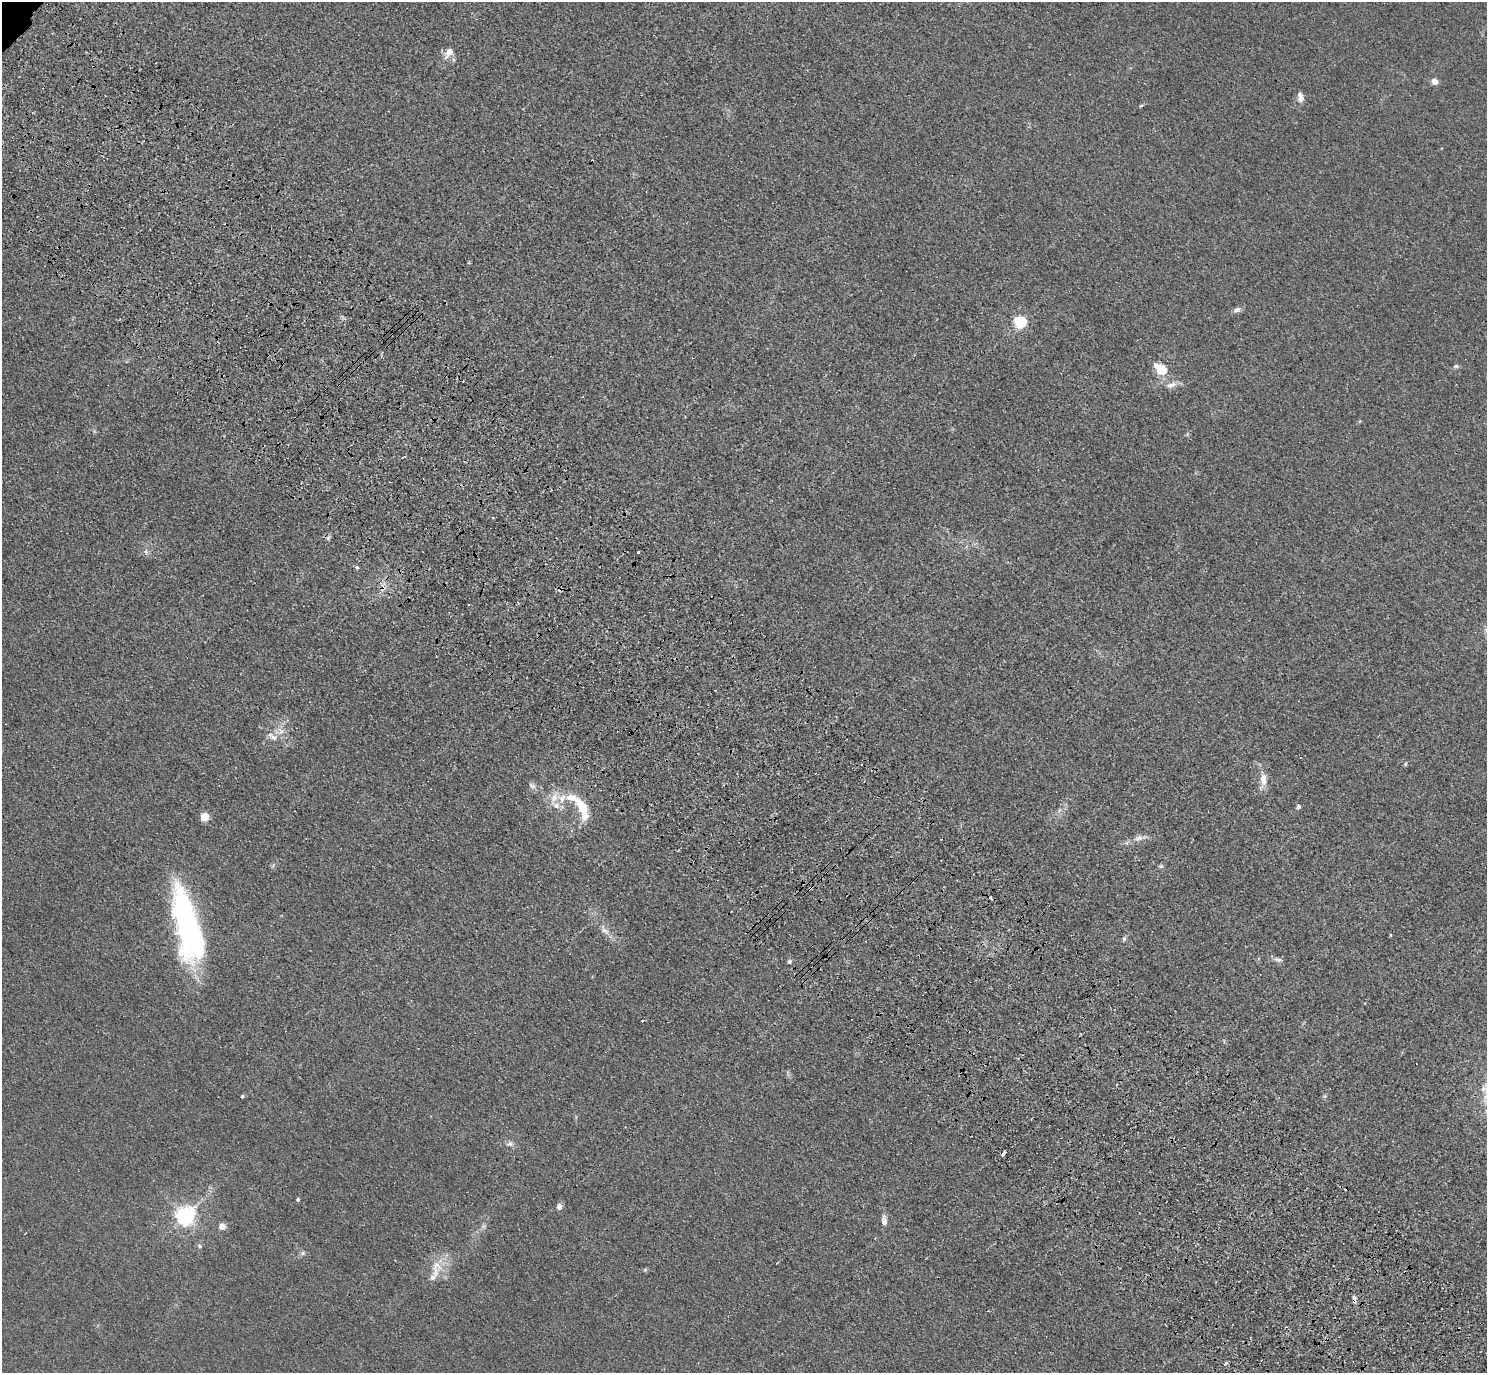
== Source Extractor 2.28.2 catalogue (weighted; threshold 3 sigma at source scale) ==
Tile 6 of 4 x 4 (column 2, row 2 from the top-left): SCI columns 1576-3060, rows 3130-4500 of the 6120 x 6120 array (HDU 1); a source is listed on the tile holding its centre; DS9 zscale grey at full resolution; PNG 1489 x 1375 px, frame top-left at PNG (2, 2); no overlay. Shown black and unused: <1% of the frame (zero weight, under 3 of 4 exposures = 6% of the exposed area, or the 3 px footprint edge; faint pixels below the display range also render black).
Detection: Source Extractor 2.28.2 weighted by HDU 2 'WHT'; one run over the whole footprint, this tile lists its part. Background 0.0132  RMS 0.0053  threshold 0.024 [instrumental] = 3 sigma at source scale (4.5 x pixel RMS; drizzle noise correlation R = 1.50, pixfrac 1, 0.05/0.05 arcsec/px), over >= 5 px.
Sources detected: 58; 1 inside a brighter object's white glare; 2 cosmic-ray / hot-pixel residue — not listed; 7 inside a brighter listed object's ellipse — not listed separately; the other 48 listed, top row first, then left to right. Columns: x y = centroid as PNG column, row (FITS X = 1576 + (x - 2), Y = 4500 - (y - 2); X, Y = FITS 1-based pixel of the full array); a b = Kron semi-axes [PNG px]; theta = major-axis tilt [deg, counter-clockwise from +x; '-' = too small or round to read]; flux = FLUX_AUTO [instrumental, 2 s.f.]
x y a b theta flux
449 52 14 9 58 4.6
1435 81 6 6 - 4
1301 98 10 8 65 3
1141 106 5 4 - 0.69
1237 310 9 7 14 2
1020 322 6 6 - 60
1456 366 6 5 - 1.1
1161 369 14 9 -37 12
1171 385 15 7 23 3.4
493 518 3 2 - 1.1
146 552 7 4 -71 1.1
638 552 3 2 - 0.79
357 567 4 3 - 1.4
383 588 10 5 55 2.4
281 731 13 6 -60 3.5
273 737 14 7 -29 3.6
1405 764 5 4 - 0.72
1263 779 14 8 -83 6.1
532 786 10 6 -38 2
562 798 12 11 - 6.3
1298 807 4 4 - 2
583 808 21 11 -62 11
205 817 5 5 - 20
1139 838 12 6 16 2.8
1161 866 6 5 - 0.94
810 888 3 3 - 1.3
991 898 3 2 - 0.76
187 922 75 23 -79 130
605 931 12 5 -27 2.6
1124 939 6 5 - 1.1
1278 960 12 5 -7 1.7
789 962 5 4 - 1.4
642 1021 3 3 - 3.4
1484 1088 13 10 17 5.2
242 1096 4 4 - 0.83
510 1143 8 5 15 1.6
1004 1154 5 3 - 3.7
298 1199 4 4 - 0.9
559 1207 6 5 - 3
185 1216 7 6 - 260
884 1221 16 6 -82 3.1
222 1227 4 4 - 8.4
200 1246 7 5 -29 1
303 1253 7 6 - 1.2
777 1263 4 2 - 0.41
645 1270 5 5 - 0.81
434 1275 38 10 61 8.3
1226 1363 4 3 - 0.98
Overlapping masked pixels (flux is a lower limit): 2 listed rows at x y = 383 588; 810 888
Isophote crosses this tile's border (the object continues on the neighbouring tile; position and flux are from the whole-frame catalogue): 1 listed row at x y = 1484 1088